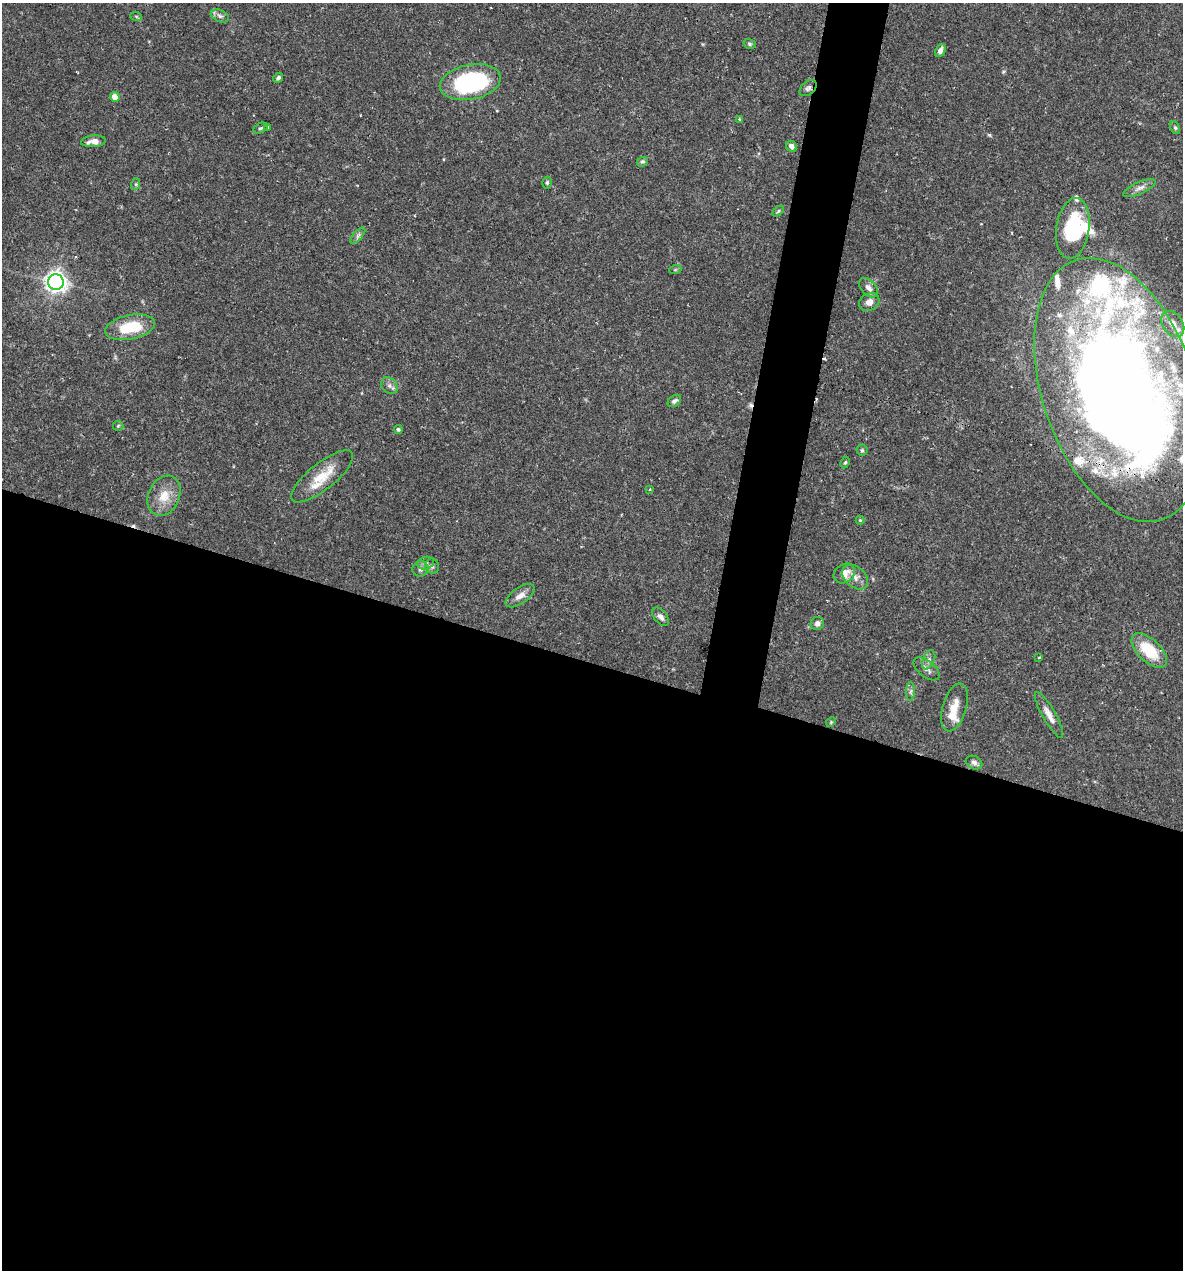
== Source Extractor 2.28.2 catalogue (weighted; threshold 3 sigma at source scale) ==
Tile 14 of 4 x 4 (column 2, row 4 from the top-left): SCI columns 1428-2608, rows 1-1268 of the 5092 x 5073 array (HDU 1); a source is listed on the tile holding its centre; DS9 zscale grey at full resolution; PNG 1185 x 1272 px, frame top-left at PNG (2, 3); each listed source drawn as its Kron ellipse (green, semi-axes under 4 px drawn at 4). Shown black and unused: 51% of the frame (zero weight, under 2 of 3 exposures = <1% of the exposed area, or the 3 px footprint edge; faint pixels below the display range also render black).
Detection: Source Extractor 2.28.2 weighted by HDU 2 'WHT'; one run over the whole footprint, this tile lists its part. Background 0.0709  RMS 0.0039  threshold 0.0176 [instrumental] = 3 sigma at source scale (4.5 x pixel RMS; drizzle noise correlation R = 1.50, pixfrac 1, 0.05/0.05 arcsec/px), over >= 5 px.
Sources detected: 71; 1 inside a brighter object's white glare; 4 cosmic-ray / hot-pixel residue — neither listed nor drawn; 11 inside a brighter listed object's ellipse — not listed separately; the other 55 listed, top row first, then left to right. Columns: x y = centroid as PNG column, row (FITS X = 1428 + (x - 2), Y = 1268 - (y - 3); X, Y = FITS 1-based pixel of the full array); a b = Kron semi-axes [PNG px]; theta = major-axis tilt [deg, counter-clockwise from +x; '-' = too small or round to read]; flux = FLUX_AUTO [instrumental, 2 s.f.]
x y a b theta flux
136 16 6 4 -20 0.48
220 16 9 6 -22 1.2
750 44 6 4 -17 0.63
940 50 7 4 67 1.9
278 78 6 4 46 0.86
470 82 31 17 11 49
808 88 10 6 41 1.2
115 97 5 5 - 3.4
740 119 4 3 - 0.53
268 127 3 3 - 0.39
260 128 7 5 25 0.68
1175 128 7 4 -62 0.64
93 141 12 6 5 2.6
791 146 6 5 - 1.9
642 162 6 4 21 0.68
547 183 6 4 74 0.57
136 184 6 4 72 0.57
1139 188 18 6 24 2.2
778 211 6 4 45 0.53
1073 228 30 16 82 28
358 235 10 4 49 1.1
675 270 6 4 19 0.42
56 282 8 7 - 230
868 288 11 7 -47 1.9
869 302 11 8 28 2.6
1173 324 14 10 -55 4
130 327 25 12 12 15
389 386 9 7 -47 1.4
1119 390 137 76 -71 650
674 401 7 5 38 1.1
118 426 5 5 - 0.48
398 429 4 4 - 0.58
862 450 5 5 - 0.66
845 462 6 4 62 0.58
322 476 38 13 39 11
650 489 4 3 - 0.34
164 496 21 15 66 7
860 520 4 4 - 0.36
426 563 8 6 17 1.2
432 566 7 7 - 1.1
420 569 8 7 - 1.4
844 573 11 9 35 4
855 577 15 10 -41 3.3
520 596 17 8 35 3
661 617 11 6 -50 1.6
817 623 7 6 - 1.7
1149 651 22 11 -44 14
1039 657 3 2 - 0.38
929 660 10 5 69 1.2
927 669 15 8 -39 2.3
910 692 9 4 89 0.97
954 707 24 12 73 5.8
1049 715 26 6 -60 3.4
831 722 5 4 - 0.46
974 762 8 6 -25 1.3
Overlapping masked pixels (flux is a lower limit): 2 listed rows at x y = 808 88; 1119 390